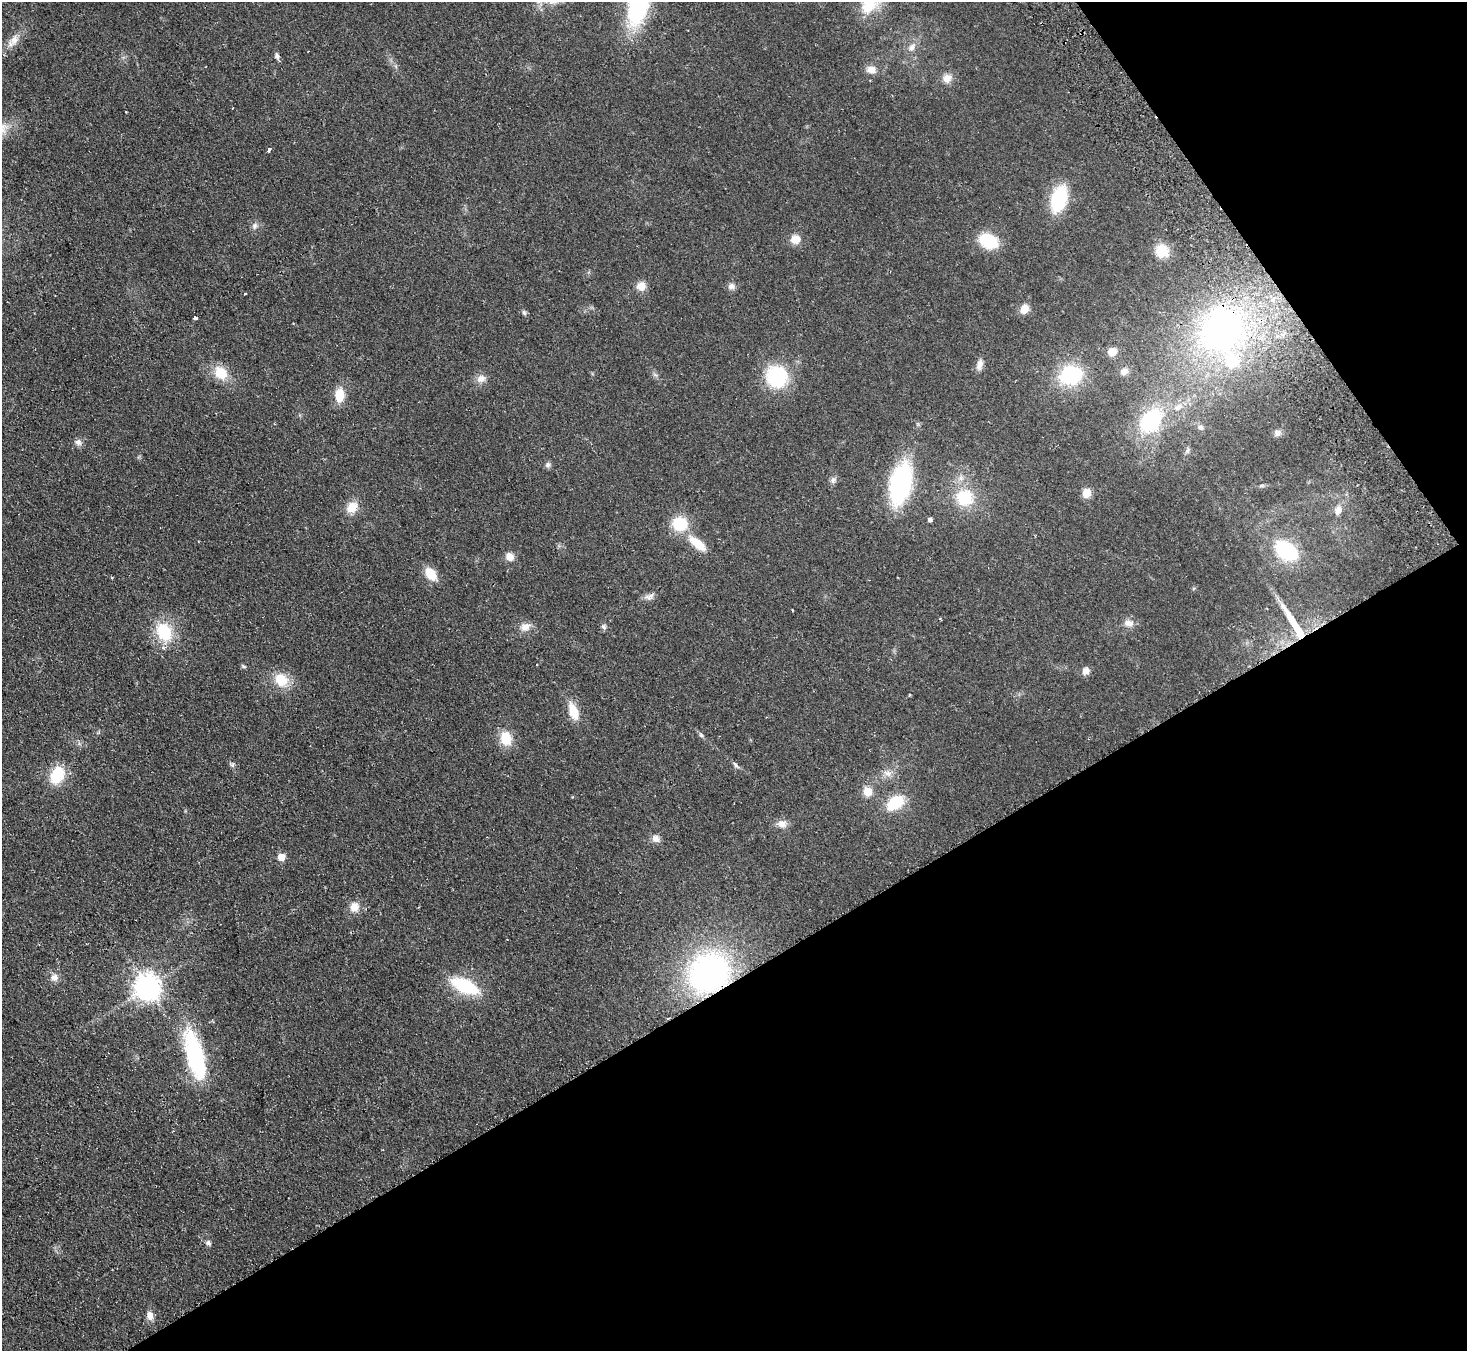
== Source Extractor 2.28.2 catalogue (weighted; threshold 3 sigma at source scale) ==
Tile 12 of 4 x 4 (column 4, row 3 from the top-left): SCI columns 4445-5909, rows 1543-2891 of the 5958 x 5920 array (HDU 1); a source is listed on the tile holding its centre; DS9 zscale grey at full resolution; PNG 1469 x 1353 px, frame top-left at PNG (2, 2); no overlay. Shown black and unused: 33% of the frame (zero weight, under 2 of 3 exposures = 3% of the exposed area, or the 3 px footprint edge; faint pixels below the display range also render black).
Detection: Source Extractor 2.28.2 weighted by HDU 2 'WHT'; one run over the whole footprint, this tile lists its part. Background 0.106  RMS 0.013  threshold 0.0605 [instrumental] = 3 sigma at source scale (4.5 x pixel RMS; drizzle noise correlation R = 1.50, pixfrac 1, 0.05/0.05 arcsec/px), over >= 5 px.
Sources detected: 79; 3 cosmic-ray / hot-pixel residue — not listed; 1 inside a brighter listed object's ellipse — not listed separately; the other 75 listed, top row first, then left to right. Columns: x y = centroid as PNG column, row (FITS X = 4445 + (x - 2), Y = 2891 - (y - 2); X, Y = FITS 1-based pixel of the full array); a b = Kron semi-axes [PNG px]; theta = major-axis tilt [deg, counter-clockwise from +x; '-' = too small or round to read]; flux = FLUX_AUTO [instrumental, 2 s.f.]
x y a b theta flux
638 3 36 16 79 230
869 4 29 19 68 38
14 40 15 10 47 12
911 47 11 7 64 7.2
277 56 7 6 - 4.2
871 70 12 9 -14 11
947 78 12 10 57 11
269 150 4 3 - 5.5
1059 199 19 11 74 110
255 226 8 7 - 4.4
795 239 10 9 - 14
988 241 16 12 -22 58
1162 251 13 12 - 29
641 286 11 10 - 11
731 286 9 8 - 5.6
1024 309 9 7 56 15
524 312 7 5 -70 2.6
195 318 4 3 - 14
1221 329 59 51 59 360
1112 352 8 7 - 17
980 364 14 7 76 7.5
1124 371 11 8 28 6.6
220 373 15 12 -53 29
1070 375 18 14 16 110
777 376 18 18 - 100
481 379 11 10 - 9.2
340 395 12 9 87 28
1178 407 12 7 44 7.4
1150 420 23 17 52 98
1200 427 7 6 - 3.2
1277 433 9 8 - 4.7
78 442 9 8 - 5.6
548 465 7 7 - 3.7
833 480 8 7 - 4.3
901 483 34 17 77 200
1086 493 9 8 - 15
965 498 19 18 - 49
352 507 15 11 42 19
1338 510 12 9 71 8.8
930 519 4 4 - 4.1
680 524 16 15 - 42
698 544 22 9 -38 29
1286 550 20 14 -36 90
510 557 9 8 - 10
431 574 14 9 -50 25
649 597 14 7 17 6.4
1129 623 13 8 -2 9.3
1294 624 50 7 -58 42
525 627 14 10 28 10
604 627 7 5 -49 3
164 632 16 13 -63 63
243 666 8 4 -36 1.9
1086 671 9 8 - 7.4
281 680 16 14 -40 29
909 695 4 3 - 1.2
573 711 19 10 -69 25
701 735 8 5 -53 2.7
506 738 14 11 -78 30
735 764 9 5 -53 3.1
232 765 7 6 - 2.7
887 773 13 7 -29 7.6
57 775 15 11 65 55
868 792 5 5 - 51
895 803 15 10 34 57
782 824 12 9 -11 9.6
656 838 10 9 - 7.4
281 857 5 5 - 30
354 907 12 11 - 13
709 973 37 32 38 340
54 977 10 10 - 7.8
465 986 24 11 -24 88
147 988 8 8 - 1400
195 1055 57 18 -75 140
208 1243 7 6 - 3.9
150 1316 12 8 -84 8.3
Overlapping masked pixels (flux is a lower limit): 3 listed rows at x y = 1221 329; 1294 624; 709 973
Isophote crosses this tile's border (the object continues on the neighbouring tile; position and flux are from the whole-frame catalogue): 2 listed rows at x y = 638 3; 869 4